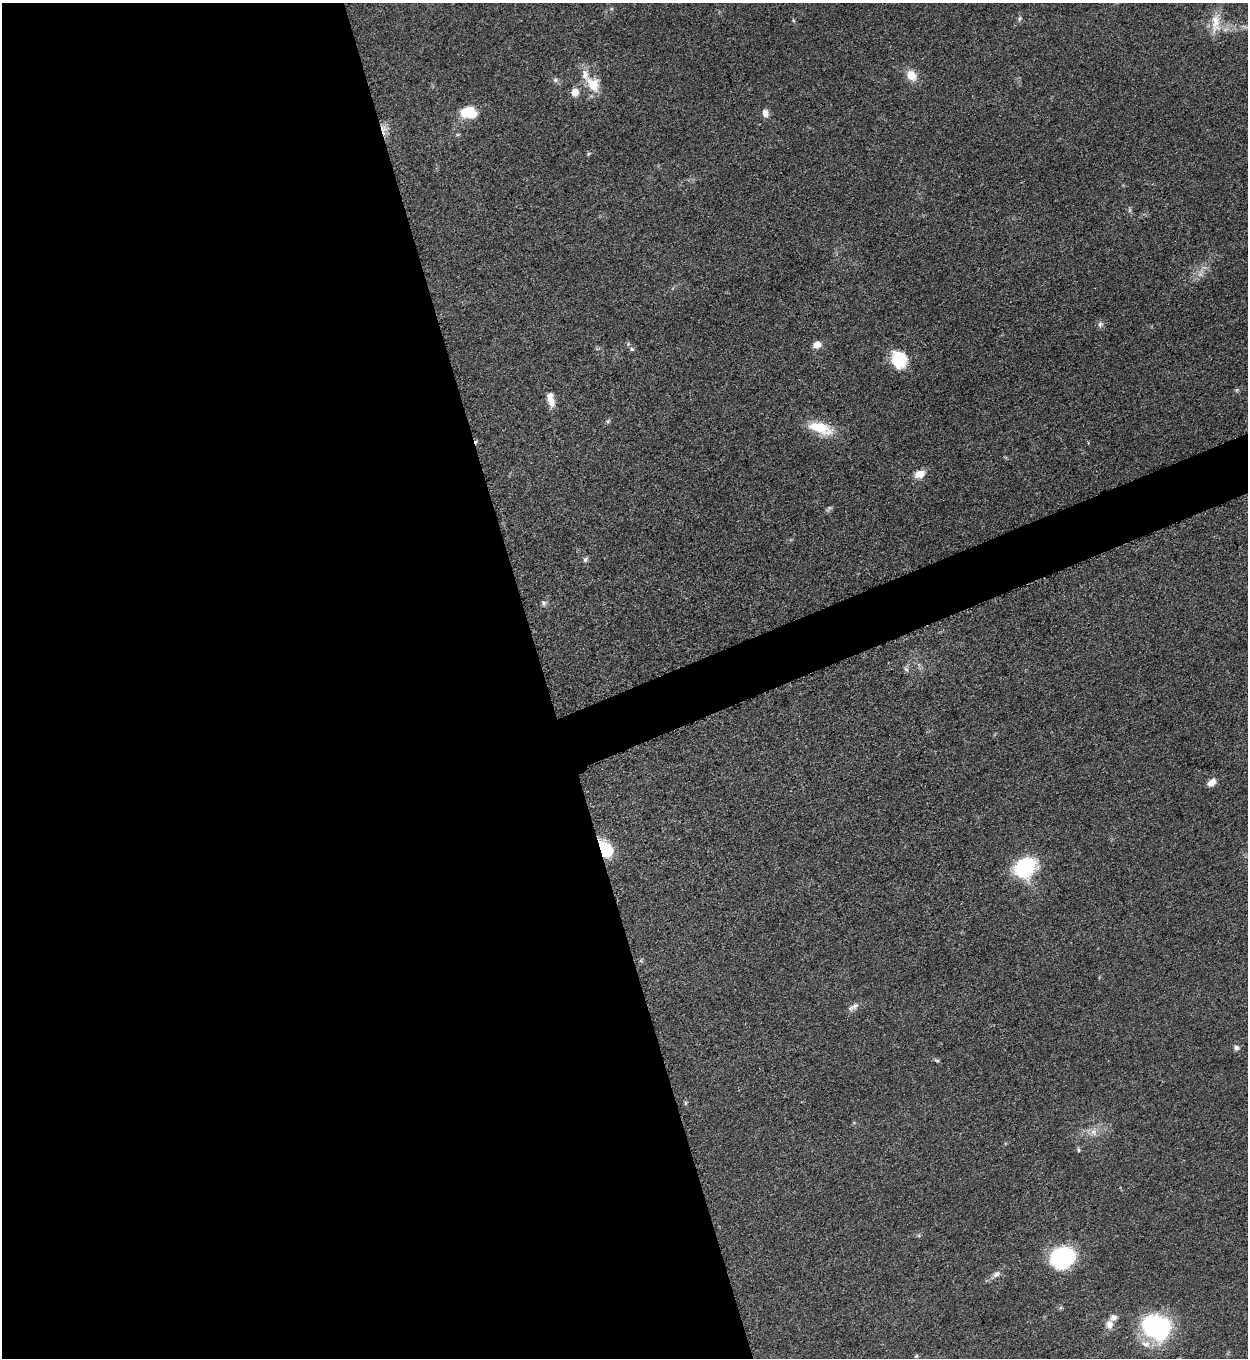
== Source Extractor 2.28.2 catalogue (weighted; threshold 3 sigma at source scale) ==
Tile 9 of 4 x 4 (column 1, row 3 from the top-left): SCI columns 287-1532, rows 1366-2721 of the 5428 x 5440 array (HDU 1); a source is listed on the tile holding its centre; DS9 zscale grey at full resolution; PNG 1250 x 1360 px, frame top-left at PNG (2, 3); no overlay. Shown black and unused: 46% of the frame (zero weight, under 3 of 5 exposures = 1% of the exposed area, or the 3 px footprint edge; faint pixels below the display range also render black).
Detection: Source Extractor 2.28.2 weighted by HDU 2 'WHT'; one run over the whole footprint, this tile lists its part. Background 0.0613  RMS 0.0059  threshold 0.0265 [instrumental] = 3 sigma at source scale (4.5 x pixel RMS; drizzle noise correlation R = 1.50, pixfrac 1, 0.05/0.05 arcsec/px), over >= 5 px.
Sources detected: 45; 1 too faint to see at this stretch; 1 inside a brighter object's white glare — not listed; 5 inside a brighter listed object's ellipse — not listed separately; the other 38 listed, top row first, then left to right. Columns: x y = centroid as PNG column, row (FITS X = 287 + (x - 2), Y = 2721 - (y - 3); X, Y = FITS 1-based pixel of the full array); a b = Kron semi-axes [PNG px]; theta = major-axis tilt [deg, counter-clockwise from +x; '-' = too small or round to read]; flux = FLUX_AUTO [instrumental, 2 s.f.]
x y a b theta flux
1020 19 7 4 70 1.2
1216 23 31 12 87 10
911 75 12 9 -55 8.5
555 80 7 6 - 1.4
593 84 23 15 -54 13
575 92 9 9 - 5.1
468 111 16 12 24 14
765 113 9 7 -78 3.4
383 130 15 8 -79 4.9
588 154 6 4 46 0.7
1200 274 7 6 - 2.1
1100 324 9 7 75 1.8
817 345 10 7 13 4.4
632 349 6 5 - 1.4
899 360 16 14 -55 24
1237 390 6 4 45 0.86
551 400 19 8 -77 5.6
608 421 7 4 45 0.95
820 428 29 12 -18 18
920 474 13 9 19 5.8
829 508 12 4 51 1.1
585 559 7 6 - 1.4
544 603 8 6 -61 1.4
906 669 8 4 -37 1.1
1212 782 10 7 37 4.6
607 852 23 15 83 16
1025 867 26 20 45 36
855 1006 11 7 41 2.8
1236 1048 7 6 - 2
937 1060 8 4 -9 0.93
685 1103 6 4 90 0.83
1094 1132 10 9 - 3.8
1078 1150 6 4 -82 0.86
1063 1257 22 18 11 56
996 1274 11 7 31 2.8
1109 1325 10 8 -85 4.4
1155 1327 33 28 29 57
916 1356 6 5 - 1
Overlapping masked pixels (flux is a lower limit): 2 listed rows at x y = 383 130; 607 852